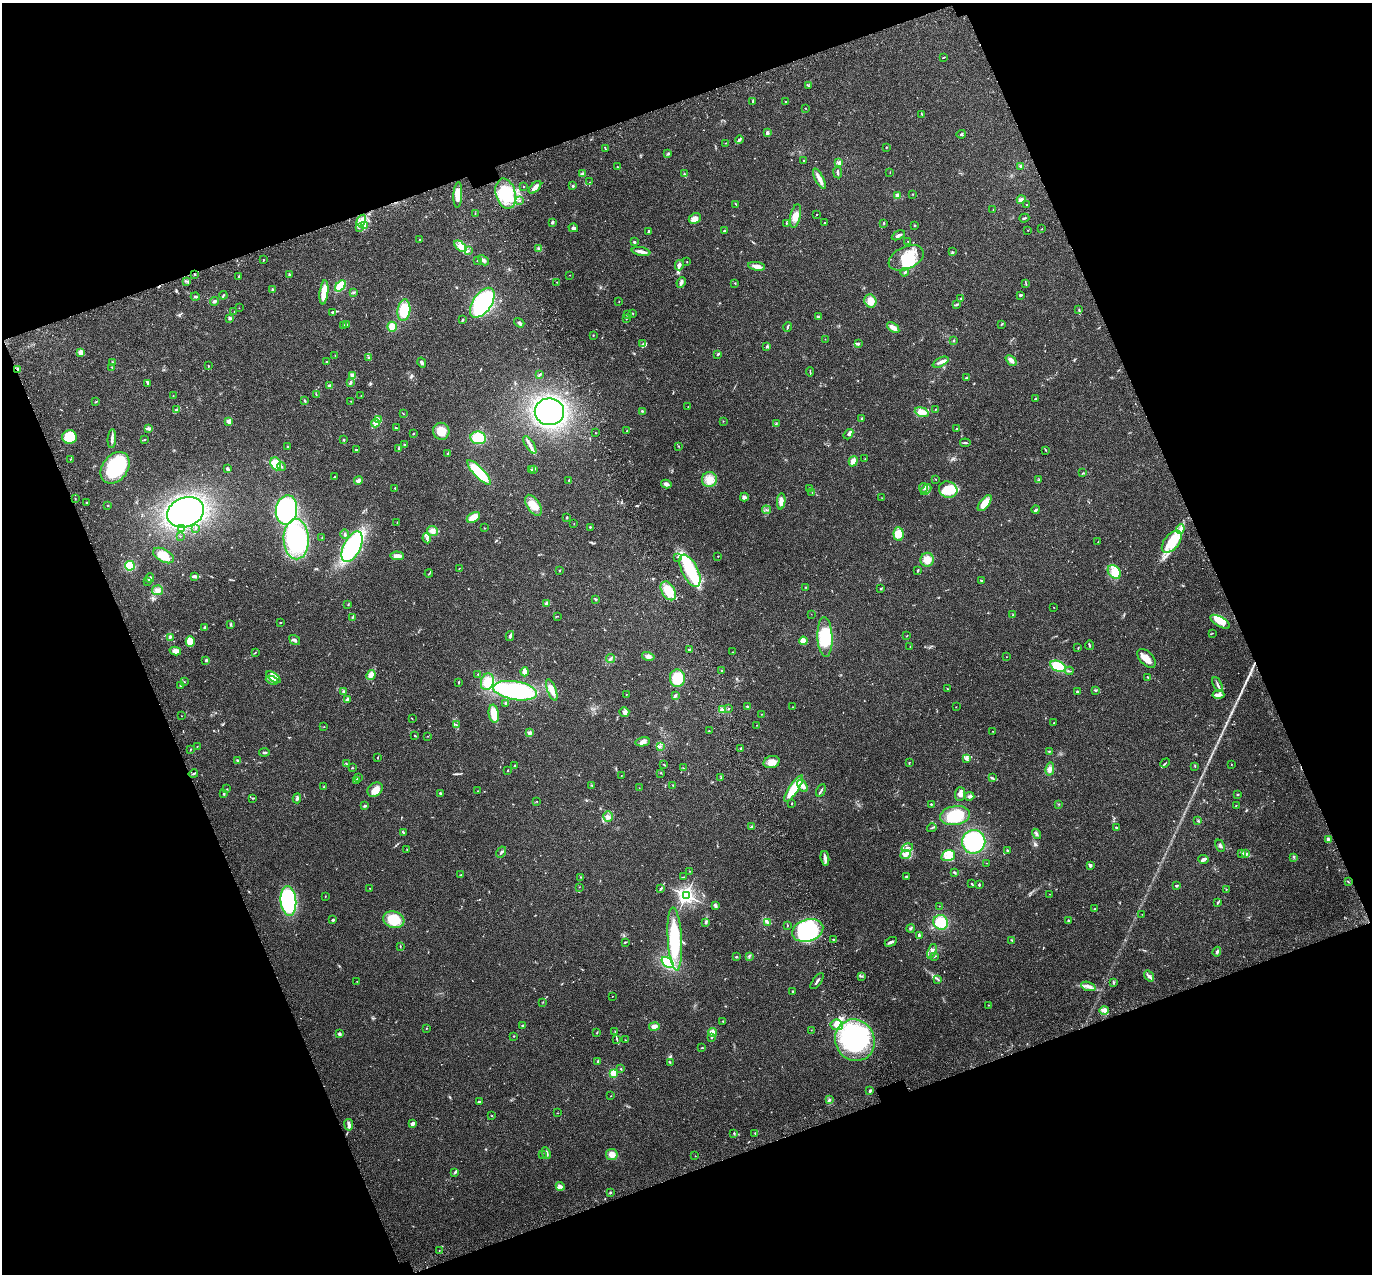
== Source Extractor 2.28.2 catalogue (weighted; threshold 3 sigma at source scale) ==
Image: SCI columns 113-5592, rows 218-5302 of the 5708 x 5573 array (HDU 1 of 3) = the unmasked area's bounding box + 8 px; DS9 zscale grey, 4 x 4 block average (1 PNG px = mean of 4 x 4 image px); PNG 1374 x 1276 px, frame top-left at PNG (2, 3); each listed source drawn as its Kron ellipse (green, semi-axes under 4 px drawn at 4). Shown black and unused: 41% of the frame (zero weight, under 3 of 4 exposures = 9% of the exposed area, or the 3 px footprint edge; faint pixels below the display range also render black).
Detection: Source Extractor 2.28.2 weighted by HDU 2 'WHT'. Background 0.0407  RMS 0.0036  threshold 0.0164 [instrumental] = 3 sigma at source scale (4.5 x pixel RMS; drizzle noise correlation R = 1.50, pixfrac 1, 0.0396/0.0396 arcsec/px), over >= 5 px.
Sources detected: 600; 10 inside a brighter object's white glare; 1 cosmic-ray / hot-pixel residue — neither listed nor drawn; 10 coinciding with a brighter row at this scale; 40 inside a brighter listed object's ellipse — not listed separately; of the other 539, all 500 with FLUX_AUTO >= 0.507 (the completeness limit of this list) listed and drawn (39 fainter detections not listed), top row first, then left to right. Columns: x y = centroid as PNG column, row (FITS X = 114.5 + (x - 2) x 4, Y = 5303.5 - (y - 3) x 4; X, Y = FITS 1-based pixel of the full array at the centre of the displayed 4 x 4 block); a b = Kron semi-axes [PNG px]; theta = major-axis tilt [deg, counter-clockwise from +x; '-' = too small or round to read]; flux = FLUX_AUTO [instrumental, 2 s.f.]
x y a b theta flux
943 58 4 2 - 1.5
809 86 2 2 - 0.68
753 101 3 2 - 1.7
786 101 3 2 - 0.9
805 108 2 2 - 0.61
922 114 2 2 - 1.3
767 133 2 2 - 9.6
961 134 4 2 - 2.4
740 140 4 3 - 3.8
726 143 2 2 - 0.86
886 147 2 2 - 1.7
605 148 4 2 - 1.4
668 154 2 2 - 1.5
803 160 2 2 - 1.1
839 163 2 2 - 11
1021 166 3 3 - 2.3
617 167 2 2 - 1.7
890 172 2 2 - 0.73
838 173 6 2 -81 4.3
583 174 4 3 - 3.8
684 174 3 2 - 2.9
819 179 11 3 -63 15
590 182 2 2 - 0.59
573 186 2 2 - 8.6
523 187 2 2 - 0.78
535 187 8 3 46 13
506 194 15 9 -76 98
912 194 2 2 - 0.9
458 195 13 4 87 24
898 195 3 3 - 6.2
1021 200 4 4 - 4.8
519 201 2 2 - 1.4
736 204 3 2 - 1.3
1027 205 2 2 - 1.4
993 210 2 2 - 0.87
475 213 3 2 - 0.84
817 214 2 2 - 0.84
796 216 12 5 78 16
1024 218 5 2 - 2.1
695 219 6 5 - 14
361 220 6 3 58 7.1
552 222 4 2 - 2.7
824 222 2 2 - 0.81
786 223 2 2 - 0.9
884 223 3 2 - 1.3
364 225 2 2 - 1.4
915 225 2 2 - 1.1
359 227 3 2 - 1.1
573 228 5 3 - 5.7
1042 229 2 2 - 0.7
1028 230 2 2 - 0.55
649 231 4 2 - 2.5
724 231 2 2 - 2.1
898 235 7 2 25 6.7
420 240 4 2 - 2.1
908 241 2 2 - 1.2
634 242 2 2 - 3.8
460 246 7 4 -41 12
539 248 3 2 - 2.6
469 251 2 2 - 0.58
641 252 9 3 -10 9.9
952 252 2 2 - 0.8
906 258 18 11 24 83
263 260 2 2 - 1
478 260 2 2 - 1.3
483 260 6 3 -47 4.7
687 262 2 2 - 0.82
679 265 5 3 - 6.3
757 266 9 3 -9 13
905 272 4 2 - 2.6
195 274 2 2 - 1.4
289 275 2 2 - 11
570 275 2 2 - 0.63
239 276 2 2 - 1.5
186 281 3 2 - 1
557 282 2 2 - 0.51
681 282 5 3 - 7.2
735 283 2 2 - 2.5
1026 284 3 2 - 1.5
341 286 7 3 47 64
273 290 3 2 - 2.4
324 292 12 4 84 34
353 292 3 2 - 1.8
223 295 4 2 - 2.1
1021 295 3 2 - 2.9
195 296 4 2 - 2.7
961 298 2 2 - 1.2
215 301 4 3 - 3.7
619 301 2 2 - 0.74
870 301 7 6 - 17
482 303 17 9 55 320
957 304 3 2 - 1.9
239 308 2 2 - 0.62
1079 309 2 2 - 0.85
404 310 11 6 82 60
234 311 2 2 - 0.56
332 312 4 2 - 2
633 314 2 2 - 1.2
627 315 2 2 - 1.6
818 317 3 2 - 3.4
230 318 3 3 - 3.1
626 319 2 2 - 0.98
463 320 2 2 - 2.1
519 323 5 3 - 4.1
1001 324 2 2 - 0.98
344 325 2 2 - 0.97
347 325 2 2 - 0.83
392 327 5 4 - 18
788 327 5 2 - 3.9
893 328 7 3 -37 15
593 335 2 2 - 1.1
825 339 2 2 - 0.52
954 340 2 2 - 1.3
643 344 3 2 - 2.8
858 344 3 2 - 2.5
767 346 4 3 - 3
81 352 4 3 - 11
718 354 2 2 - 2.6
335 356 3 2 - 1.1
368 357 2 2 - 2
1011 360 6 3 -43 11
113 362 3 2 - 1.5
326 362 2 2 - 1.7
941 362 8 3 27 8.3
422 363 5 3 - 4.5
208 366 2 2 - 1.4
112 367 3 2 - 1.4
18 369 3 2 - 2.6
810 372 4 2 - 1.8
540 374 4 2 - 2.5
352 376 4 4 - 9.1
966 378 2 2 - 5.9
148 383 3 2 - 2.6
350 383 3 2 - 2.4
330 386 2 2 - 26
316 395 2 2 - 0.8
173 396 2 2 - 0.81
361 396 2 2 - 0.96
1035 399 2 2 - 4.1
96 401 3 2 - 1.4
304 401 3 2 - 1.8
351 401 2 2 - 0.86
688 407 2 2 - 1.2
935 409 2 2 - 0.79
176 410 3 2 - 3.7
642 411 3 2 - 1.7
549 412 15 13 -1 390
922 412 7 4 -18 20
403 414 2 2 - 0.99
378 419 4 2 - 2.5
861 419 3 2 - 2.4
229 421 2 2 - 53
723 421 2 2 - 0.81
375 423 4 3 - 6.3
776 424 2 2 - 0.91
149 428 4 3 - 3.8
396 428 2 2 - 1.5
957 429 4 2 - 2.5
441 431 8 8 - 29
627 431 2 2 - 0.55
414 433 3 2 - 1.4
595 433 2 2 - 0.7
848 434 6 3 50 5
70 437 7 7 - 51
478 438 8 6 -7 78
112 439 9 2 86 7.4
144 440 3 2 - 1.2
344 440 2 2 - 5.8
965 443 5 2 - 2.7
405 444 2 2 - 1.2
530 445 10 3 -59 9.9
287 446 2 2 - 1.6
678 446 2 2 - 0.93
399 449 4 2 - 3
356 450 2 2 - 2.4
1045 450 4 2 - 1.2
448 453 4 2 - 2.8
70 459 2 2 - 0.94
865 459 2 2 - 0.62
853 461 5 3 - 13
276 464 7 5 -66 38
282 467 4 2 - 2.7
115 468 17 12 54 140
228 469 3 2 - 5.4
531 470 3 2 - 2.3
534 470 4 2 - 2.2
479 472 16 5 -47 120
1083 473 3 2 - 0.9
335 477 2 2 - 1.9
936 479 2 2 - 0.75
358 480 4 3 - 5.2
569 480 2 2 - 5
709 480 7 7 - 24
1039 480 3 2 - 1.2
666 484 5 3 - 7
395 488 2 2 - 1.5
923 488 5 2 - 3.2
810 489 2 2 - 3.4
926 490 6 3 46 5.5
948 490 9 8 - 28
812 493 2 2 - 0.56
744 497 4 4 - 4.3
882 498 2 2 - 0.64
75 499 2 2 - 0.7
781 501 8 4 86 12
86 503 2 2 - 1.5
985 503 9 4 52 35
108 505 2 2 - 1.4
533 505 12 6 -57 27
286 510 15 10 79 230
766 510 4 2 - 1.7
1036 510 4 2 - 3.6
186 512 19 14 21 330
473 517 7 4 30 24
567 517 3 2 - 1.6
397 522 3 2 - 0.91
574 523 2 2 - 0.68
590 527 3 2 - 1.8
195 528 2 2 - 0.86
484 528 2 2 - 0.74
181 529 2 2 - 4.6
1180 529 4 4 - 7.1
432 531 5 5 - 9.6
345 534 5 2 - 2.7
899 534 7 5 -84 23
180 536 2 2 - 0.65
322 537 2 2 - 1
427 538 5 2 - 3.8
296 539 20 12 -88 250
1098 542 2 2 - 0.6
1172 542 13 7 51 54
352 547 16 8 63 260
163 556 11 6 -28 33
397 556 7 3 -4 16
718 556 2 2 - 1.5
677 557 2 2 - 1.3
927 560 7 6 - 20
130 566 5 5 - 37
459 568 2 2 - 1.2
560 570 3 2 - 1.2
918 570 3 2 - 1.7
690 571 17 8 -64 110
1114 572 8 5 -48 17
429 573 4 2 - 1.6
195 576 4 3 - 4.1
150 578 5 2 - 4.8
148 581 3 2 - 1.2
981 581 3 2 - 1.4
805 587 2 2 - 1.3
881 589 3 2 - 2
157 590 5 5 - 8.5
668 591 10 6 -60 44
596 599 3 2 - 2.3
547 603 3 3 - 5.4
348 605 2 2 - 1.2
1053 607 2 2 - 0.7
811 614 2 2 - 0.66
1013 615 2 2 - 0.87
558 616 2 2 - 0.51
352 618 4 2 - 2.1
1220 622 11 5 -30 21
280 623 3 2 - 1.3
231 624 4 2 - 2.5
205 627 4 2 - 2.3
1212 633 2 2 - 0.53
510 636 5 2 - 4
907 636 2 2 - 0.98
825 637 20 7 -87 76
170 638 2 2 - 1.8
295 640 6 3 -33 4.1
803 641 4 4 - 14
190 642 5 4 - 30
1089 645 5 2 - 2.5
910 646 2 2 - 0.57
1078 648 2 2 - 1.2
690 650 4 3 - 4
175 651 6 3 -14 11
255 652 3 2 - 1.3
732 652 2 2 - 0.73
648 656 6 4 -13 7.1
1006 657 2 2 - 0.58
1147 658 11 6 -47 22
610 659 4 2 - 4
206 660 3 3 - 2.4
1058 666 8 5 -26 55
722 670 2 2 - 1
1069 671 4 2 - 2.3
525 672 4 3 - 16
478 674 2 2 - 0.8
371 675 5 3 - 19
274 677 8 2 -37 7.2
1148 677 3 2 - 1.9
677 678 9 7 88 54
272 680 6 3 -24 6.3
184 682 2 2 - 0.86
459 682 3 2 - 1.9
487 682 8 6 73 21
1217 684 8 2 -65 4.5
181 685 3 2 - 1.5
948 689 2 2 - 0.93
552 690 11 4 -69 15
1095 690 3 2 - 1.8
515 691 22 9 -9 260
1077 691 2 2 - 1.5
344 692 4 3 - 3.9
626 694 2 2 - 0.65
1218 695 6 3 -4 7.4
675 696 3 2 - 4.2
347 699 4 2 - 4.7
506 703 3 2 - 1.4
747 706 3 2 - 2.3
792 707 2 2 - 0.7
956 707 2 2 - 0.57
723 709 3 2 - 3.6
728 709 2 2 - 1
624 712 5 4 - 6.6
494 714 9 5 -81 30
762 714 2 2 - 0.56
182 716 2 2 - 0.62
412 718 2 2 - 0.8
1054 723 2 2 - 0.9
456 725 2 2 - 1.6
757 725 2 2 - 0.74
324 727 2 2 - 0.65
709 731 2 2 - 0.78
993 731 2 2 - 0.55
529 733 4 3 - 4.4
415 736 3 2 - 1.4
427 736 2 2 - 1
643 742 7 4 11 8.9
197 746 2 2 - 0.62
660 746 2 2 - 0.99
741 748 2 2 - 2.5
190 749 3 2 - 1.2
1049 751 2 2 - 1.4
264 752 5 2 - 3.8
378 757 2 2 - 1.5
967 758 4 3 - 4.1
238 760 4 2 - 4.1
772 762 8 6 17 18
909 763 2 2 - 1.2
1165 763 5 2 - 2
346 764 2 2 - 1.2
663 764 2 2 - 0.97
1231 764 2 2 - 0.68
515 766 2 2 - 2.6
1195 766 3 2 - 1.1
352 767 2 2 - 1.2
683 768 2 2 - 0.62
1050 769 6 4 76 7.6
508 770 2 2 - 1.5
661 773 2 2 - 0.78
193 774 4 2 - 2.6
621 776 2 2 - 0.83
358 777 2 2 - 0.98
721 778 2 2 - 1
992 778 3 2 - 2.1
357 780 3 2 - 2.6
673 785 3 2 - 1.5
592 786 2 2 - 0.63
803 786 7 4 -56 11
324 787 2 2 - 1.7
639 788 2 2 - 0.66
227 789 2 2 - 0.89
794 789 15 4 56 66
375 790 8 6 35 20
821 790 7 2 62 3.3
478 791 2 2 - 0.84
440 793 4 2 - 3.1
224 794 2 2 - 2.4
960 794 7 5 86 8.2
1238 795 2 2 - 2.4
969 796 5 2 - 7.5
253 798 2 2 - 0.99
297 798 5 2 - 4.4
537 801 2 2 - 0.53
792 804 3 2 - 1.4
931 804 2 2 - 2.2
1059 804 2 2 - 1.2
1236 805 2 2 - 0.87
365 806 3 2 - 2.9
955 816 15 9 9 75
608 817 5 4 - 7.7
1198 821 3 2 - 1.4
752 827 4 2 - 6
932 828 5 2 - 2.1
1117 828 3 2 - 2.3
403 833 3 2 - 2.3
1037 834 5 3 - 4.1
1328 839 3 3 - 3.2
974 842 12 11 - 190
1220 846 6 2 -67 4.4
907 848 6 4 17 7.6
407 850 2 2 - 0.89
1007 850 2 2 - 1.6
501 852 6 2 60 3.4
1246 853 3 2 - 1.5
1242 854 2 2 - 0.67
905 855 6 2 23 4.8
948 856 7 5 16 15
1294 857 2 2 - 0.94
825 858 7 3 -81 9.8
1204 859 5 4 - 5.4
987 863 2 2 - 0.52
1090 865 3 3 - 3.8
690 871 2 2 - 1.2
954 872 3 2 - 2.4
461 875 2 2 - 0.93
906 876 3 2 - 2.1
581 877 3 2 - 1.7
683 877 2 2 - 1.1
1348 882 2 2 - 1.1
971 884 3 2 - 1.6
979 885 3 2 - 2.4
1176 885 3 2 - 2.6
579 887 2 2 - 0.53
369 888 2 2 - 0.66
661 888 3 2 - 2.1
1226 890 2 2 - 0.98
1050 894 2 2 - 0.76
686 895 2 2 - 850
325 896 2 2 - 1.2
288 901 15 8 -85 170
1218 902 4 2 - 2
715 905 3 3 - 4.2
939 906 2 2 - 0.62
1095 909 2 2 - 1.7
1142 914 2 2 - 0.63
333 920 3 2 - 2.8
394 920 11 8 -18 53
1068 921 3 2 - 1.6
705 922 3 2 - 3.5
768 922 3 2 - 1.1
941 922 7 7 - 44
787 925 2 2 - 0.93
911 928 4 2 - 3.1
808 930 16 11 18 180
919 935 3 2 - 2.7
675 939 32 7 -86 110
833 939 2 2 - 1.2
1012 940 3 2 - 1.6
625 942 3 2 - 1.9
891 942 7 2 28 5.4
400 946 2 2 - 0.7
932 951 8 3 70 5.5
1217 952 5 2 - 5
934 956 2 2 - 1.2
736 957 3 2 - 2.1
749 957 3 2 - 1.9
667 962 7 4 -39 80
861 976 3 2 - 1.4
1149 976 6 2 -54 4.6
938 979 2 2 - 1.4
357 981 2 2 - 0.57
817 981 9 2 53 4.1
1114 982 3 2 - 1.6
1088 986 7 3 -19 8.6
793 992 2 2 - 3.2
612 996 2 2 - 0.63
543 1002 2 2 - 0.76
988 1005 2 2 - 0.97
1104 1010 5 2 - 5.1
722 1021 2 2 - 1.3
837 1025 6 5 - 14
523 1026 2 2 - 16
654 1027 5 4 - 10
426 1028 2 2 - 1
811 1030 2 2 - 0.71
615 1032 2 2 - 0.96
712 1032 4 4 - 12
597 1033 2 2 - 0.69
340 1034 4 3 - 4
514 1036 2 2 - 1.2
712 1037 3 2 - 2.1
617 1039 3 2 - 1.2
625 1040 2 2 - 0.83
855 1040 21 19 -59 320
702 1048 3 2 - 1.3
598 1062 2 2 - 0.72
670 1063 3 2 - 1.2
621 1069 2 2 - 1.4
613 1073 4 3 - 24
870 1091 3 2 - 4
611 1096 2 2 - 0.63
830 1099 2 2 - 0.68
479 1102 2 2 - 4.5
557 1113 2 2 - 0.67
492 1116 2 2 - 0.94
413 1124 4 2 - 8.1
349 1125 6 2 -81 8.8
734 1133 2 2 - 2
755 1133 2 2 - 1.5
546 1153 6 2 -64 4.2
612 1154 6 5 - 16
543 1155 2 2 - 1.5
695 1156 2 2 - 0.61
455 1172 4 2 - 2.1
560 1186 5 2 - 8.4
610 1193 2 2 - 2.1
439 1251 2 2 - 1.6
Diffuse or blended objects may show on this block-average render without a row.